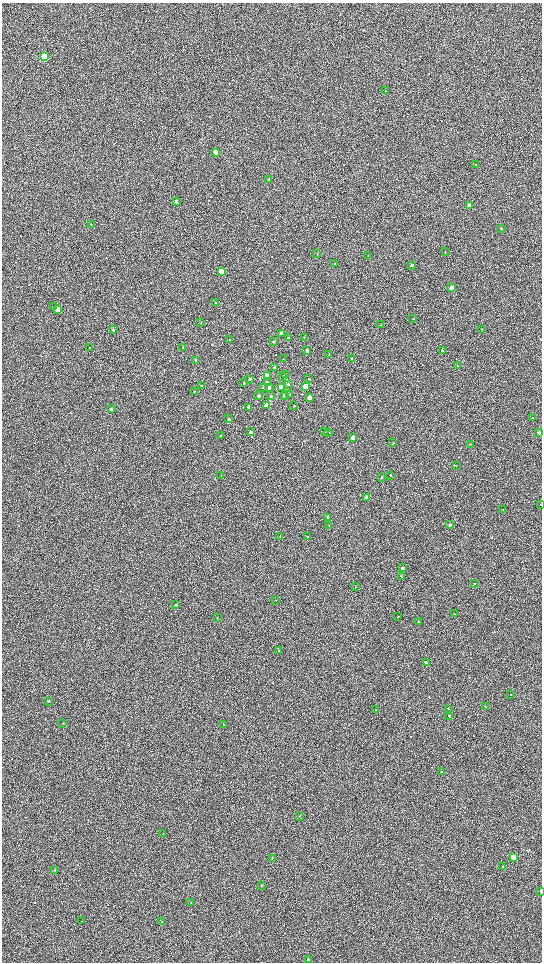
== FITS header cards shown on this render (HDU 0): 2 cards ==
NAXIS1  =                 1080 / length of data axis 1
NAXIS2  =                 1920 / length of data axis 2

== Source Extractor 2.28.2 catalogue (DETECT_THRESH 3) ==
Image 1080 x 1920 px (HDU 0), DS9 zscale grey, zoomed out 1/2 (1 PNG px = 2 x 2 image px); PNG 544 x 964 px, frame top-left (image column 1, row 1919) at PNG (2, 3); each listed source drawn as its Kron ellipse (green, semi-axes under 4 px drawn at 4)
Background 602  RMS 57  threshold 171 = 3 sigma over >= 5 px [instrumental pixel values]
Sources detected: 121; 4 cannot appear on this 1/2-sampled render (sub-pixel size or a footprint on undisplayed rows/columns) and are neither listed nor drawn; the other 117 listed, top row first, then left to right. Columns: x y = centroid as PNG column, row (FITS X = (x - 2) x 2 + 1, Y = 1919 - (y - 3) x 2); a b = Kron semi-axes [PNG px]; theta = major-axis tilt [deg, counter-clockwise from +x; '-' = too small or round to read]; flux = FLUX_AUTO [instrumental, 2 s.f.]
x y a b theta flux
44 57 3 3 - 890000
386 91 2 2 - 4200
215 152 3 3 - 94000
476 164 2 2 - 4700
268 179 3 2 - 7600
176 201 3 2 - 14000
469 206 3 2 - 200000
91 224 3 2 - 4400
501 228 2 2 - 12000
445 252 2 2 - 4600
317 254 2 2 - 3300
368 255 2 2 - 4000
334 264 2 2 - 5200
411 265 3 2 - 23000
221 271 3 3 - 220000
451 288 3 2 - 110000
216 303 3 2 - 8100
54 307 3 2 - 8400
58 310 3 3 - 220000
413 319 2 2 - 4300
201 323 3 2 - 6700
381 325 3 2 - 3500
482 329 2 2 - 5700
113 330 3 3 - 12000
281 333 3 2 - 71000
304 337 2 2 - 3300
288 338 2 2 - 12000
230 340 3 2 - 6700
273 342 3 2 - 16000
90 348 2 2 - 4300
182 348 3 2 - 4000
307 350 2 2 - 36000
442 351 2 2 - 30000
329 355 2 1 - 5700
352 358 2 2 - 8900
283 359 2 2 - 5600
195 360 3 2 - 8600
457 366 2 1 - 3100
275 367 3 3 - 35000
286 374 3 3 - 14000
267 376 3 3 - 200000
283 377 3 3 - 14000
250 379 2 2 - 10000
309 379 2 2 - 9000
267 382 3 3 - 54000
244 383 2 2 - 9800
288 384 3 3 - 14000
201 386 2 2 - 8900
305 386 3 3 - 490000
269 387 2 2 - 28000
263 388 3 2 - 4600
281 388 3 3 - 320000
194 391 3 2 - 7500
289 395 2 2 - 13000
258 396 3 2 - 41000
271 396 2 2 - 7300
284 396 3 2 - 15000
309 398 3 3 - 200000
266 405 3 3 - 150000
294 406 2 2 - 4500
249 407 3 2 - 92000
111 409 3 2 - 16000
532 418 3 2 - 8900
229 419 3 3 - 11000
325 431 2 2 - 7800
251 432 2 2 - 50000
328 432 3 2 - 9900
539 433 2 2 - 42000
220 436 2 2 - 10000
353 438 2 2 - 74000
393 443 3 2 - 4700
470 444 3 2 - 4700
456 466 2 2 - 3400
221 475 2 2 - 3900
390 475 2 2 - 7000
381 477 2 2 - 8500
366 498 2 2 - 100000
541 505 2 2 - 9700
503 509 2 2 - 7000
327 517 2 2 - 18000
329 525 2 2 - 4300
450 525 2 2 - 28000
280 537 3 2 - 3600
308 537 2 2 - 6900
402 568 2 2 - 31000
401 576 2 2 - 6600
474 583 2 2 - 7600
355 587 2 2 - 4700
275 600 2 2 - 3000
175 605 2 2 - 14000
455 614 2 1 - 3500
398 617 2 2 - 4800
217 618 2 1 - 3400
419 622 2 2 - 9100
279 651 2 2 - 30000
426 663 2 2 - 52000
511 694 3 2 - 5300
49 701 2 2 - 9300
485 707 3 2 - 5200
376 709 2 2 - 4500
448 709 2 2 - 4700
449 716 3 2 - 10000
63 723 2 2 - 3800
224 724 2 2 - 6300
441 772 3 2 - 5900
299 816 3 2 - 4900
163 834 2 1 - 3300
514 857 4 3 - 430000
272 858 3 2 - 4500
503 867 3 2 - 5600
55 870 2 2 - 4300
261 885 3 2 - 3500
541 891 3 2 - 17000
191 902 3 2 - 5700
81 921 2 2 - 3600
162 921 3 2 - 3700
308 959 3 2 - 19000
At the frame edge (FLAGS 8, measured only in part): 2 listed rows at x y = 541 505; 541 891
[4 sub-pixel or undisplayed-footprint detections neither listed nor drawn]